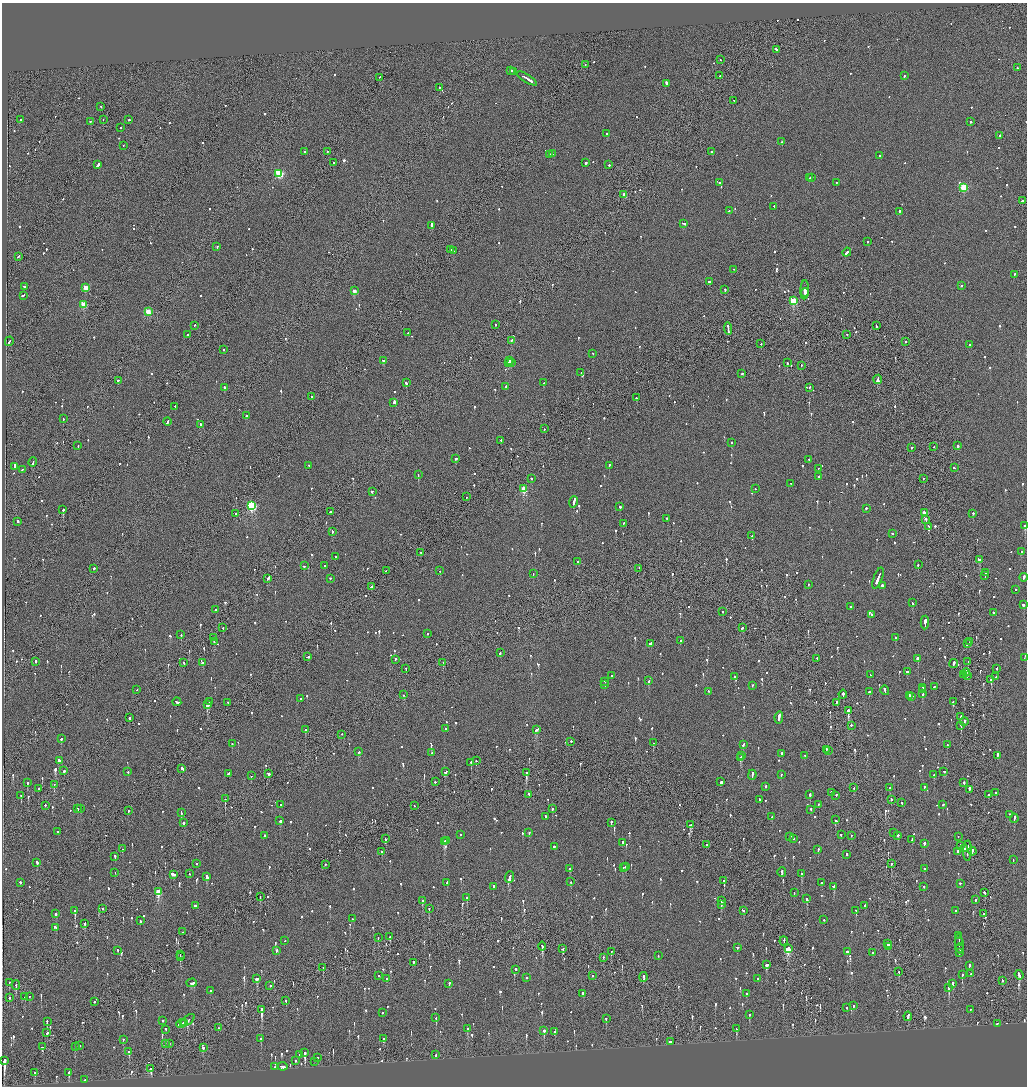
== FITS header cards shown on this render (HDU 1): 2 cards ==
NAXIS1  =                 2050
NAXIS2  =                 2168

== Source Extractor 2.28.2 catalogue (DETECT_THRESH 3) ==
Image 2050 x 2168 px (HDU 1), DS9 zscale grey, zoomed out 1/2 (1 PNG px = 2 x 2 image px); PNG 1029 x 1088 px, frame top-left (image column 2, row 2168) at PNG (2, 3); each listed source drawn as its Kron ellipse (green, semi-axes under 4 px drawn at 4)
Background -0.0937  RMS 0.068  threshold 0.203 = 3 sigma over >= 5 px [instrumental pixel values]
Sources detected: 1331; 52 cannot appear on this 1/2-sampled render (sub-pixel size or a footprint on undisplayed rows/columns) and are neither listed nor drawn; of the other 1279, the 500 brightest by FLUX_AUTO listed and drawn (779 fainter detections omitted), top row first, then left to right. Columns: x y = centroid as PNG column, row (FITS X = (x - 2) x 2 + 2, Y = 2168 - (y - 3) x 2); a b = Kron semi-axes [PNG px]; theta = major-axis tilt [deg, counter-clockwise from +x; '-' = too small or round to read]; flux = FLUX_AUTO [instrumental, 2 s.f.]
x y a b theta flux
776 50 3 2 - 180
720 60 2 1 - 110
585 65 2 2 - 99
1017 68 2 2 - 110
510 71 3 2 - 330
513 72 2 2 - 190
720 76 2 1 - 140
904 76 2 2 - 110
379 78 2 2 - 210
527 79 11 2 -31 930
666 84 4 2 - 230
439 88 2 2 - 200
734 101 2 2 - 120
101 107 2 2 - 200
20 120 2 1 - 91
103 120 2 1 - 93
129 120 2 2 - 190
90 122 2 2 - 470
971 122 2 2 - 120
121 128 2 2 - 140
606 134 2 2 - 270
1000 136 2 2 - 110
782 142 2 1 - 300
123 146 2 2 - 97
305 152 2 1 - 99
327 152 2 2 - 130
712 152 2 2 - 580
552 154 3 1 - 310
550 155 3 2 - 180
880 156 2 2 - 140
334 163 2 2 - 94
586 163 2 2 - 400
98 165 4 2 - 260
609 165 2 2 - 120
279 174 3 3 - 1200
810 178 2 2 - 360
811 178 2 2 - 350
720 183 2 2 - 110
836 183 2 2 - 130
964 188 3 3 - 890
624 195 2 2 - 120
1022 201 2 2 - 240
774 207 2 2 - 97
729 211 2 2 - 98
899 212 2 2 - 190
683 224 3 2 - 230
432 226 3 2 - 440
867 242 2 2 - 130
217 247 2 2 - 130
451 250 2 2 - 430
453 251 2 2 - 220
847 253 5 2 - 350
18 257 3 2 - 170
734 270 2 2 - 92
1014 275 2 2 - 110
709 282 3 2 - 200
961 286 2 2 - 220
25 287 2 2 - 190
86 288 3 3 - 310
725 290 2 2 - 160
805 290 9 2 87 1800
354 291 2 2 - 190
805 293 4 2 - 1700
23 296 3 2 - 160
793 301 3 3 - 900
83 305 3 3 - 390
148 312 3 2 - 330
496 325 2 2 - 110
194 326 2 2 - 160
876 326 3 2 - 310
728 329 6 1 -86 480
408 333 3 2 - 160
188 335 2 2 - 120
847 335 2 1 - 110
511 341 2 2 - 120
9 342 4 2 - 450
905 342 2 2 - 98
761 344 2 2 - 110
969 345 2 2 - 120
223 350 2 2 - 140
593 354 2 2 - 97
383 361 3 2 - 130
510 361 2 2 - 230
509 362 2 1 - 160
512 363 2 2 - 100
787 363 2 2 - 130
801 366 2 2 - 150
581 373 2 2 - 160
742 374 2 2 - 93
878 380 5 2 - 280
118 381 2 2 - 260
406 383 3 2 - 160
544 383 2 2 - 110
506 387 3 2 - 250
224 388 2 2 - 210
809 388 2 1 - 100
312 397 2 1 - 95
636 398 2 2 - 210
393 403 3 2 - 270
175 407 2 1 - 120
246 416 2 2 - 320
63 419 2 2 - 110
167 422 4 2 - 260
200 425 2 2 - 320
544 429 2 1 - 150
501 441 2 2 - 180
732 443 2 2 - 330
78 446 2 2 - 130
958 446 2 2 - 590
934 447 2 1 - 150
911 448 2 2 - 300
456 459 2 2 - 810
809 460 2 2 - 95
33 462 4 2 - 490
309 466 2 2 - 120
609 466 2 2 - 150
15 467 4 2 - 370
954 468 2 2 - 150
818 469 2 2 - 350
22 470 2 2 - 99
418 475 2 1 - 220
819 477 2 2 - 400
531 479 2 2 - 220
923 479 2 1 - 200
791 484 2 1 - 100
524 489 3 3 - 560
755 489 2 2 - 150
372 492 2 2 - 130
466 497 2 1 - 140
574 502 6 2 73 830
252 506 4 3 - 1700
620 507 2 2 - 160
866 509 2 2 - 310
63 510 2 2 - 630
330 512 2 2 - 100
924 513 3 3 - 310
236 514 2 2 - 190
973 514 2 2 - 96
667 519 2 2 - 110
926 520 3 2 - 320
18 522 2 2 - 240
623 524 3 2 - 180
1025 526 2 2 - 970
929 527 3 2 - 270
332 532 2 2 - 160
892 534 2 2 - 130
752 536 2 2 - 110
1022 552 2 2 - 310
421 553 2 2 - 96
335 557 2 2 - 120
979 560 3 2 - 270
578 562 2 2 - 210
918 565 3 2 - 130
304 566 3 2 - 140
325 566 2 2 - 110
94 569 2 2 - 350
639 569 2 1 - 190
386 571 2 1 - 200
440 571 2 1 - 150
986 573 3 2 - 210
533 574 2 2 - 100
985 576 3 2 - 220
878 578 11 2 69 740
1024 578 4 2 - 400
267 579 2 2 - 120
330 579 2 2 - 320
808 585 2 2 - 100
882 586 2 2 - 590
371 587 3 2 - 230
1015 590 2 2 - 110
912 603 2 2 - 160
1023 605 2 2 - 250
850 607 2 1 - 340
215 610 2 2 - 110
723 612 2 2 - 110
993 613 2 2 - 140
871 615 2 2 - 150
925 623 7 2 87 600
223 628 2 1 - 100
742 628 3 2 - 120
427 634 2 2 - 230
181 635 2 2 - 100
213 638 2 2 - 200
896 638 2 2 - 150
680 641 2 2 - 180
214 642 2 2 - 190
970 642 2 2 - 140
650 644 3 2 - 890
967 644 3 2 - 190
500 653 2 2 - 290
308 657 3 2 - 340
1024 658 3 2 - 380
817 659 2 2 - 140
918 659 2 2 - 2200
396 660 2 2 - 340
35 662 3 2 - 110
968 662 2 2 - 100
184 663 2 2 - 160
203 663 2 2 - 190
443 663 2 1 - 120
954 664 4 2 - 290
406 669 2 2 - 190
996 669 2 2 - 120
907 672 3 2 - 180
966 673 4 2 - 330
870 675 2 1 - 150
964 675 3 1 - 280
612 676 2 2 - 210
967 676 4 1 - 240
735 677 2 2 - 98
996 677 2 2 - 100
991 680 2 2 - 270
649 681 3 2 - 140
605 682 2 2 - 100
605 685 2 2 - 100
752 686 2 2 - 150
934 687 3 2 - 140
923 688 4 2 - 1200
137 690 2 1 - 160
922 690 2 2 - 420
885 691 5 2 - 350
708 692 2 2 - 130
869 692 2 2 - 200
923 694 3 2 - 120
403 695 2 2 - 95
843 695 4 2 - 400
909 696 2 2 - 160
912 697 2 2 - 230
300 699 2 2 - 110
177 702 4 2 - 250
209 702 2 1 - 270
953 702 2 2 - 180
228 703 2 2 - 250
837 703 3 1 - 220
208 705 3 2 - 1700
848 711 3 2 - 6900
961 717 2 2 - 140
129 718 2 2 - 530
779 718 6 2 83 570
964 722 4 2 - 190
851 726 2 2 - 210
961 726 2 1 - 180
446 729 2 2 - 150
305 730 2 2 - 130
536 730 4 2 - 230
342 735 2 2 - 120
61 739 3 2 - 110
571 742 2 2 - 96
653 743 2 2 - 100
232 744 2 2 - 91
743 745 3 2 - 180
947 745 2 2 - 140
826 750 2 2 - 190
828 751 4 1 - 220
359 752 2 2 - 110
432 753 2 2 - 140
781 754 2 2 - 200
742 756 2 2 - 130
805 756 2 1 - 120
997 756 4 2 - 360
740 758 2 2 - 260
59 761 3 2 - 130
476 761 2 2 - 130
471 763 2 2 - 110
182 769 3 2 - 520
64 771 2 2 - 520
128 772 2 2 - 140
446 772 3 2 - 210
944 772 2 2 - 110
527 773 2 2 - 140
228 774 3 2 - 140
268 774 3 2 - 310
752 775 5 2 - 320
781 775 2 2 - 120
934 775 2 2 - 550
251 776 2 1 - 190
435 782 3 2 - 120
721 782 2 2 - 670
27 783 2 2 - 110
964 783 2 2 - 240
54 785 2 1 - 91
766 787 2 2 - 120
854 788 2 2 - 150
890 788 3 2 - 100
924 788 3 2 - 110
39 789 2 2 - 100
969 790 4 2 - 990
831 793 3 2 - 150
996 793 2 2 - 180
529 795 2 2 - 190
810 795 2 2 - 280
988 795 2 1 - 140
21 796 2 2 - 270
836 796 2 2 - 110
225 799 2 2 - 280
759 800 3 2 - 180
891 800 2 2 - 180
902 803 2 2 - 290
280 805 2 2 - 140
818 805 3 2 - 140
943 805 2 2 - 160
45 806 2 2 - 180
414 806 2 2 - 93
77 809 2 1 - 300
80 809 3 2 - 160
552 809 2 2 - 280
811 810 2 2 - 190
128 811 2 1 - 95
181 813 3 2 - 300
1010 815 2 2 - 100
545 817 2 2 - 230
772 817 2 2 - 400
1014 819 5 2 - 280
835 820 2 2 - 91
280 821 2 2 - 690
183 823 2 2 - 590
611 823 3 2 - 200
690 825 3 3 - 260
58 832 2 2 - 92
529 833 3 2 - 100
894 833 2 2 - 110
460 835 2 2 - 140
841 835 2 2 - 150
264 836 2 2 - 630
851 836 2 2 - 110
898 836 2 2 - 460
790 837 2 2 - 280
958 837 2 2 - 240
385 839 2 1 - 260
793 839 2 2 - 140
912 840 4 2 - 320
446 841 2 1 - 180
444 842 3 2 - 350
622 843 2 2 - 480
924 844 3 2 - 300
706 845 2 2 - 110
960 846 3 2 - 180
554 847 2 2 - 160
122 849 2 2 - 100
964 849 3 2 - 130
818 850 3 2 - 130
967 851 10 2 89 680
382 852 2 2 - 240
958 852 2 2 - 210
972 852 4 2 - 230
846 855 2 2 - 230
115 857 4 2 - 210
1013 860 2 2 - 120
37 863 3 2 - 200
197 864 2 2 - 110
891 864 2 2 - 130
325 865 2 2 - 120
625 867 3 2 - 120
623 868 3 1 - 140
570 869 3 2 - 260
924 869 2 2 - 95
115 873 2 2 - 330
782 873 5 2 - 170
189 874 2 2 - 130
801 874 2 2 - 340
173 875 4 2 - 1200
207 877 4 2 - 1900
509 878 6 2 68 1000
724 881 2 2 - 620
571 882 2 2 - 97
20 883 2 2 - 210
447 883 3 2 - 440
821 883 2 2 - 94
960 884 2 2 - 140
493 887 4 2 - 280
833 887 3 2 - 190
923 887 2 2 - 110
158 892 4 3 - 540
794 893 2 2 - 110
984 893 3 2 - 300
260 897 2 1 - 250
467 898 2 2 - 190
807 899 4 2 - 190
976 900 2 2 - 180
422 901 2 2 - 220
721 901 2 1 - 380
721 905 2 1 - 110
196 906 3 2 - 550
864 906 3 2 - 220
102 909 2 2 - 160
429 909 2 2 - 190
75 911 2 2 - 1200
743 911 3 2 - 190
856 911 2 2 - 300
955 911 3 2 - 110
56 914 2 2 - 250
984 914 2 2 - 110
353 919 2 2 - 130
824 920 2 2 - 95
140 921 3 2 - 130
84 924 3 2 - 130
56 928 4 2 - 260
182 932 2 2 - 470
958 936 4 2 - 210
390 937 2 1 - 630
378 938 2 1 - 93
285 941 2 2 - 120
784 941 4 1 - 550
959 942 3 2 - 240
888 944 3 2 - 620
959 944 9 1 -82 470
542 947 4 2 - 140
888 947 3 1 - 220
737 948 2 2 - 310
562 949 2 2 - 130
788 949 4 3 - 600
960 949 5 1 - 220
118 951 2 2 - 130
276 951 3 2 - 260
611 952 2 1 - 110
847 952 3 2 - 1000
873 953 2 2 - 390
959 953 4 2 - 200
180 955 4 1 - 150
658 956 2 1 - 150
180 957 3 2 - 170
603 958 2 2 - 95
413 963 2 1 - 430
767 965 4 2 - 250
969 966 3 2 - 220
323 968 2 1 - 150
516 970 3 2 - 270
899 972 2 2 - 100
971 974 2 2 - 170
962 975 2 2 - 300
1019 975 5 2 - 470
379 976 2 2 - 120
592 976 2 1 - 140
644 977 5 2 - 290
527 978 2 2 - 130
257 979 3 2 - 1100
386 979 2 2 - 110
757 979 2 2 - 210
1002 981 2 1 - 140
9 983 2 1 - 110
192 983 5 2 - 370
449 984 3 2 - 290
953 984 4 2 - 230
16 985 5 2 - 98
270 986 2 2 - 410
949 988 3 2 - 370
210 991 2 2 - 180
583 994 3 2 - 95
746 994 2 2 - 160
25 997 2 2 - 520
29 997 2 2 - 120
9 998 2 1 - 860
286 1001 2 2 - 100
94 1002 2 2 - 99
854 1006 2 2 - 160
847 1008 2 2 - 120
261 1010 3 1 - 4600
970 1010 2 1 - 150
382 1013 2 2 - 160
749 1015 2 2 - 150
908 1017 5 2 - 440
436 1018 2 2 - 190
606 1019 2 2 - 160
163 1021 2 2 - 260
188 1021 8 2 36 480
47 1022 2 2 - 500
183 1023 2 1 - 160
181 1024 5 2 - 330
997 1024 2 1 - 130
218 1028 2 1 - 160
467 1029 3 2 - 190
736 1029 3 2 - 230
165 1030 2 2 - 99
544 1031 3 2 - 1100
554 1032 2 2 - 160
47 1033 2 2 - 130
261 1039 2 2 - 120
383 1039 2 2 - 580
123 1040 2 2 - 120
670 1042 2 2 - 360
165 1044 2 2 - 170
169 1044 2 1 - 100
79 1046 2 2 - 260
43 1047 3 2 - 140
75 1047 2 2 - 110
203 1048 2 2 - 350
129 1052 3 2 - 270
305 1053 3 2 - 1900
299 1055 2 1 - 120
436 1055 3 2 - 190
318 1058 2 2 - 110
4 1061 3 2 - 7800
295 1061 2 2 - 140
314 1062 2 1 - 110
275 1067 2 2 - 190
282 1067 5 2 - 560
151 1069 3 2 - 400
35 1073 3 2 - 160
68 1073 2 2 - 110
85 1080 2 2 - 160
At the frame edge (FLAGS 8, measured only in part): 2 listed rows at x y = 1025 526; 1024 658
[779 fainter detections neither listed nor drawn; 52 sub-pixel or undisplayed-footprint detections neither listed nor drawn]